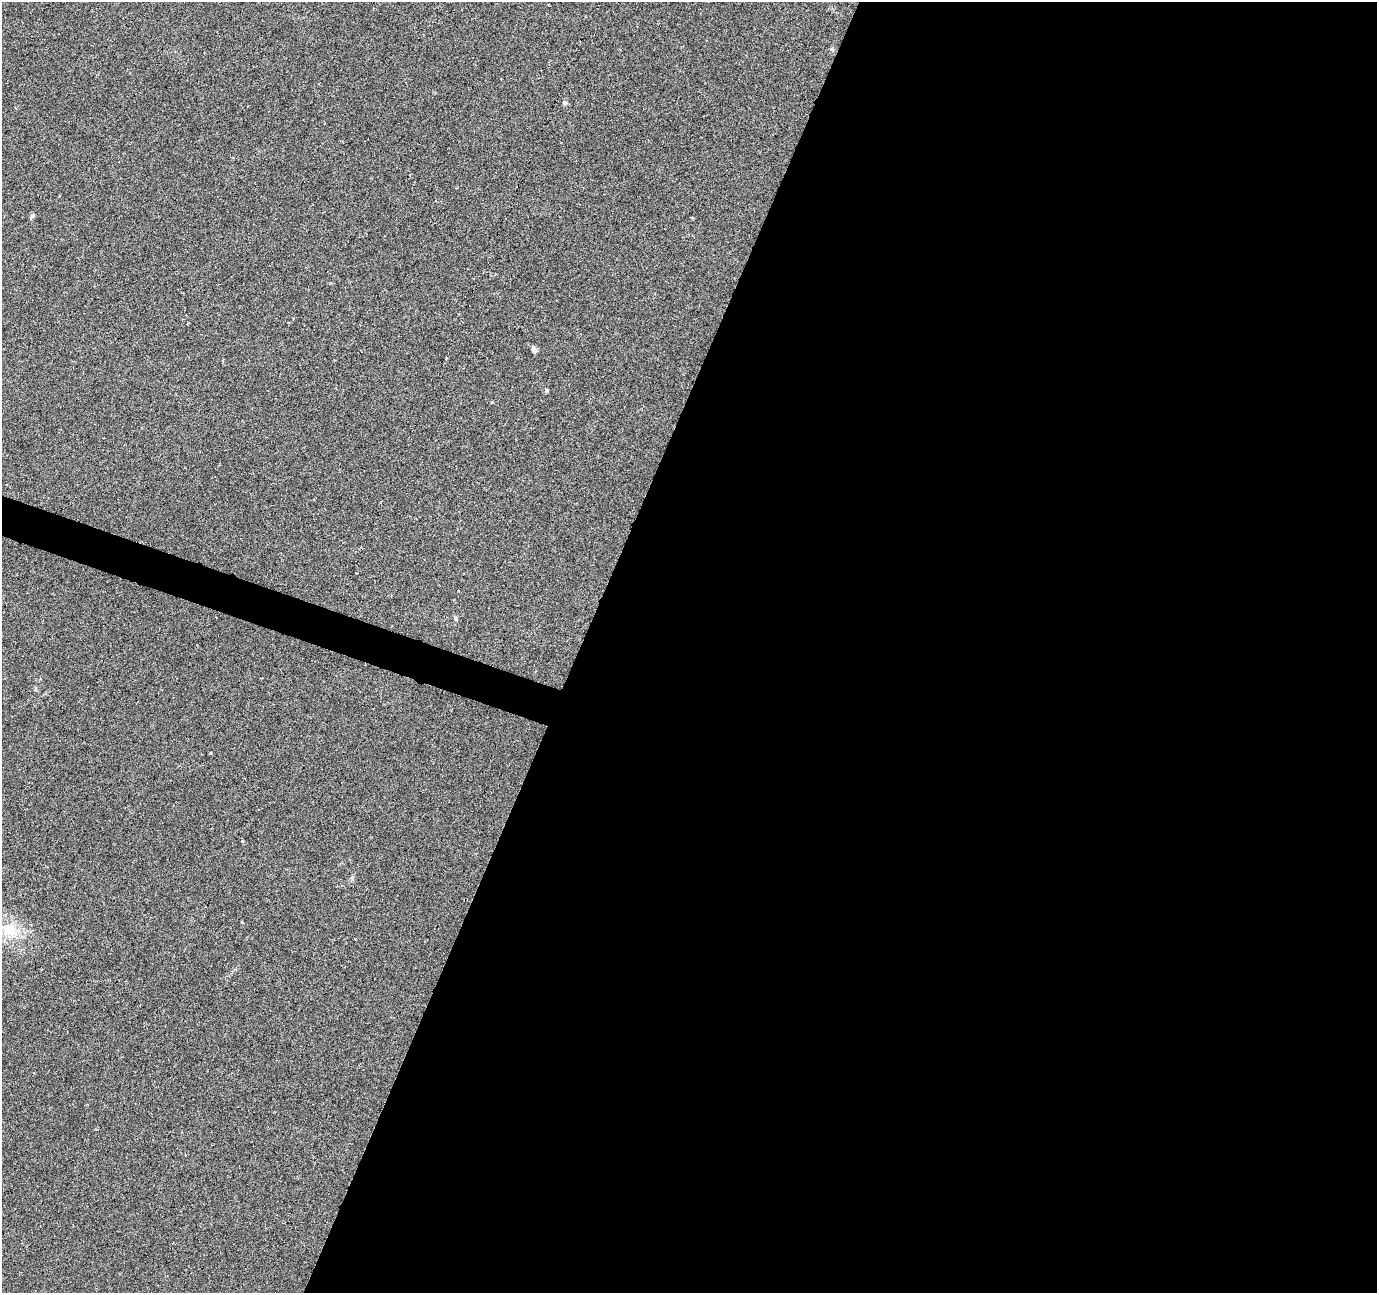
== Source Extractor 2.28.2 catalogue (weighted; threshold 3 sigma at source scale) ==
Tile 12 of 4 x 4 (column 4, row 3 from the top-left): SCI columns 4131-5505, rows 1565-2855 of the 5505 x 5644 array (HDU 1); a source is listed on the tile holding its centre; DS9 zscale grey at full resolution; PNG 1379 x 1295 px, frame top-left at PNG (2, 2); no overlay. Shown black and unused: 59% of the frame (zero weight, under 3 of 6 exposures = <1% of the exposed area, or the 3 px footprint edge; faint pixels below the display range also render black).
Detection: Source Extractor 2.28.2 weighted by HDU 2 'WHT'; one run over the whole footprint, this tile lists its part. Background 0.0271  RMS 0.0039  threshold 0.0158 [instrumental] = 3 sigma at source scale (4.09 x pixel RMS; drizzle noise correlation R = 1.36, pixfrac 0.8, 0.0396/0.0396 arcsec/px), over >= 5 px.
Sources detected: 12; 3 cosmic-ray / hot-pixel residue — not listed; the other 9 listed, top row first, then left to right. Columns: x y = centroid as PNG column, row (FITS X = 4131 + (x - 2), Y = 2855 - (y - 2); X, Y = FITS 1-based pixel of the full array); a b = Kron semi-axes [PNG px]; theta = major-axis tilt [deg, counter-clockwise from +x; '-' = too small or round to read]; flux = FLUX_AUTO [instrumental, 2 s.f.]
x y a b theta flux
832 49 6 4 -45 0.49
565 103 6 6 - 0.77
32 216 7 4 88 0.57
534 350 9 6 -59 1
223 360 5 3 - 0.34
547 390 4 4 - 0.67
456 618 7 4 -82 0.53
210 753 3 3 - 0.33
9 930 25 16 -23 11
Isophote crosses this tile's border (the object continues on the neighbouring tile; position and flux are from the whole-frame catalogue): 1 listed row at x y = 9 930